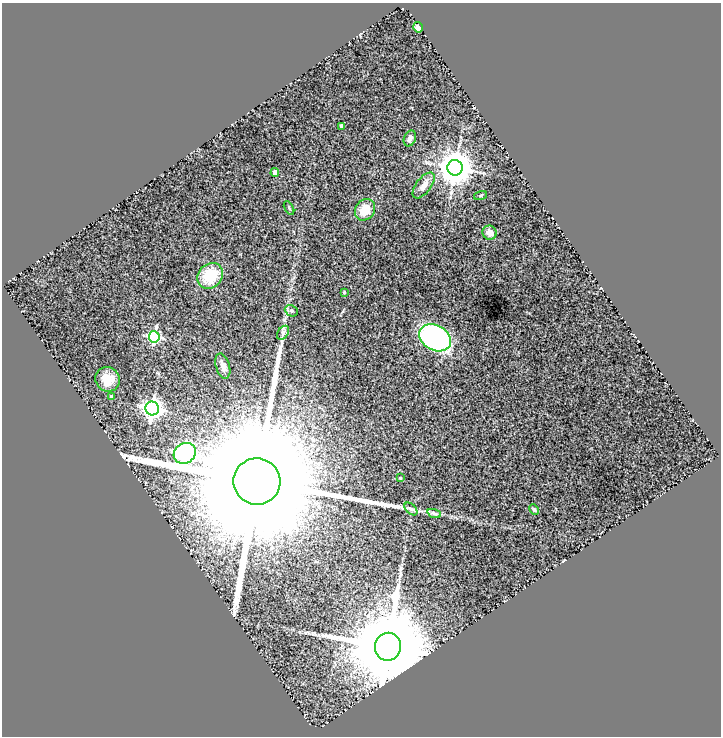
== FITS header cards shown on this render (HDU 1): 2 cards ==
NAXIS1  =                  719
NAXIS2  =                  734

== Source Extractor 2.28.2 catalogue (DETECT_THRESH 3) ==
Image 719 x 734 px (HDU 1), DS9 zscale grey, 1 PNG px = 1 image px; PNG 723 x 738 px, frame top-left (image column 1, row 734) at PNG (2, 3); each listed source drawn as its Kron ellipse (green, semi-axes under 4 px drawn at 4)
Background 2.11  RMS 0.35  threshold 1.04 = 3 sigma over >= 5 px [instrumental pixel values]
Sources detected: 27; all 27 listed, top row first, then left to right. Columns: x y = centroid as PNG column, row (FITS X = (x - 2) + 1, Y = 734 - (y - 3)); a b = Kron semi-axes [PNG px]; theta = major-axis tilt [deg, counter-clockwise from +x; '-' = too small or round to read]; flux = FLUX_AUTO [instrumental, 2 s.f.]
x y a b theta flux
418 27 5 5 - 1.4e+02
341 126 4 3 - 9.7e+01
410 138 8 6 66 7.6e+01
455 168 8 7 - 5.2e+04
275 172 4 4 - 2.3e+02
424 185 15 7 52 1.6e+02
481 195 7 3 19 2.6e+01
289 208 7 3 -60 2.7e+01
365 210 11 9 55 3.7e+02
490 233 7 6 - 1.6e+02
210 276 14 11 46 7.7e+02
344 292 4 3 - 2.0e+01
291 311 7 5 -23 4.8e+01
283 333 8 5 55 5.3e+01
154 337 5 5 - 3.2e+03
435 338 17 12 -30 5.7e+03
223 366 13 7 -74 1.1e+02
107 379 12 12 - 3.1e+02
112 396 3 3 - 5.1e+01
152 408 7 7 - 1.3e+04
185 453 12 10 35 9.7e+03
400 478 3 3 - 2.5e+01
257 481 23 23 - 1.5e+06
411 509 8 4 -44 5.2e+01
534 510 5 4 - 3.4e+01
434 513 7 4 -19 5.0e+01
388 647 14 13 - 4.7e+05